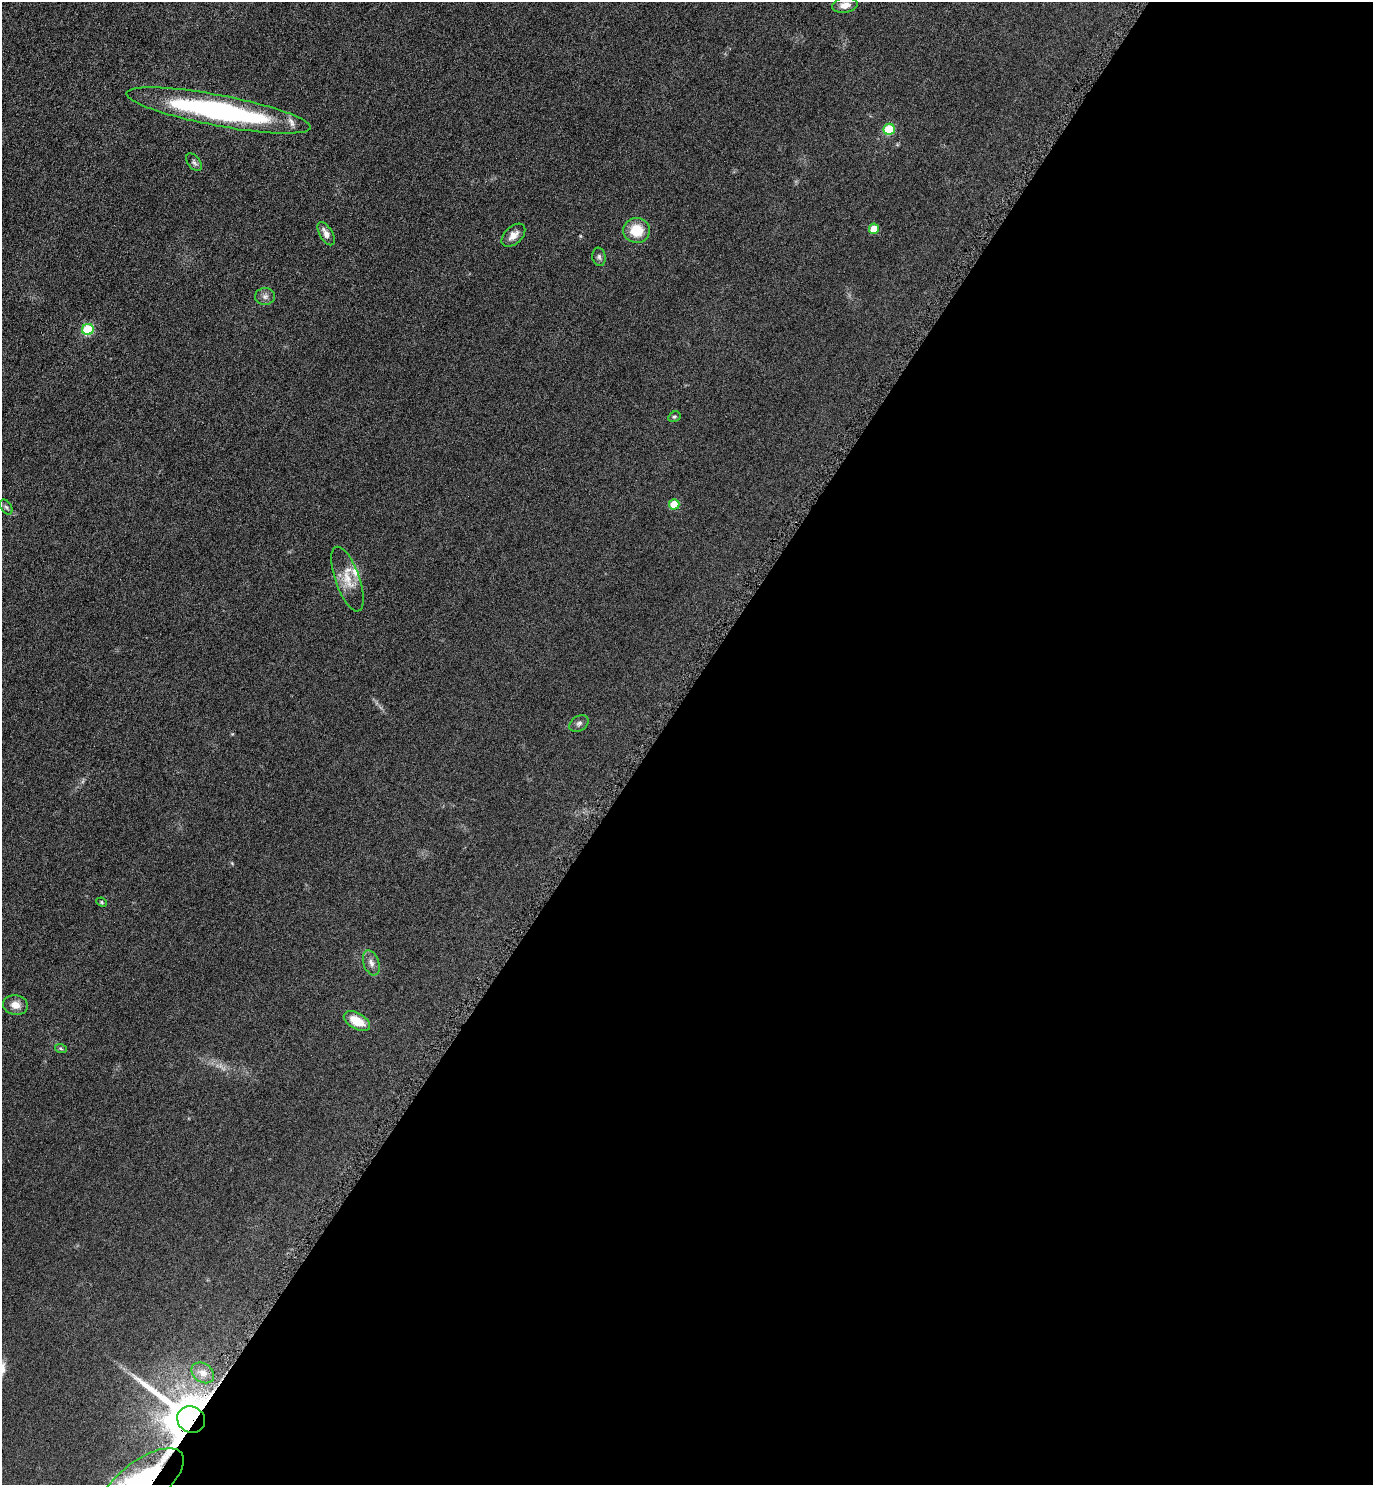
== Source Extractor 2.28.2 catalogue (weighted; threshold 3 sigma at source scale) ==
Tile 12 of 4 x 4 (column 4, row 3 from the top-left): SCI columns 4283-5653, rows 1497-2979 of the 5965 x 5960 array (HDU 1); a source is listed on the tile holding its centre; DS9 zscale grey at full resolution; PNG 1375 x 1487 px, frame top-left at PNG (2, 2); each listed source drawn as its Kron ellipse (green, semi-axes under 4 px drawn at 4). Shown black and unused: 53% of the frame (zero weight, under 4 of 8 exposures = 1% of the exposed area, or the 3 px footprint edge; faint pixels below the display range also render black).
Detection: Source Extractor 2.28.2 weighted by HDU 2 'WHT'; one run over the whole footprint, this tile lists its part. Background 0.059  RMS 0.0082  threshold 0.0334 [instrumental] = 3 sigma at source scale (4.09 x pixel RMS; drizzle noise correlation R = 1.36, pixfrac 0.8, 0.05/0.05 arcsec/px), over >= 5 px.
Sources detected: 26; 2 inside a brighter listed object's ellipse — not listed separately; the other 24 listed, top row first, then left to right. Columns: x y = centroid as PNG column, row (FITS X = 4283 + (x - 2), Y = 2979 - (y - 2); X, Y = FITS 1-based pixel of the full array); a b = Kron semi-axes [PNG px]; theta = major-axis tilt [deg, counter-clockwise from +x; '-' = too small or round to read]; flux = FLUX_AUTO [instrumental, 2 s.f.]
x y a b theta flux
845 5 13 7 10 5.5
218 110 94 15 -11 150
889 129 5 5 - 36
194 162 10 6 -52 1.9
874 229 5 5 - 12
637 230 13 12 - 17
326 234 13 6 -59 4.3
513 235 14 8 43 5.6
599 257 9 6 -81 2
265 296 10 8 1 3
88 329 6 5 - 45
674 417 6 5 - 1.1
674 504 5 5 - 18
6 507 8 5 -58 1.6
347 579 34 12 -70 14
579 723 10 7 35 2.4
102 902 5 4 - 0.92
371 963 13 7 -70 3.9
15 1005 12 9 -11 5.8
357 1021 14 8 -30 14
61 1049 6 4 -20 0.89
203 1373 12 9 -36 5.8
191 1420 14 13 - 4100
142 1483 50 22 37 120
Overlapping masked pixels (flux is a lower limit): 2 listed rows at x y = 191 1420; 142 1483
Isophote crosses this tile's border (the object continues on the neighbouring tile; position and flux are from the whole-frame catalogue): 1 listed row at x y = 142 1483